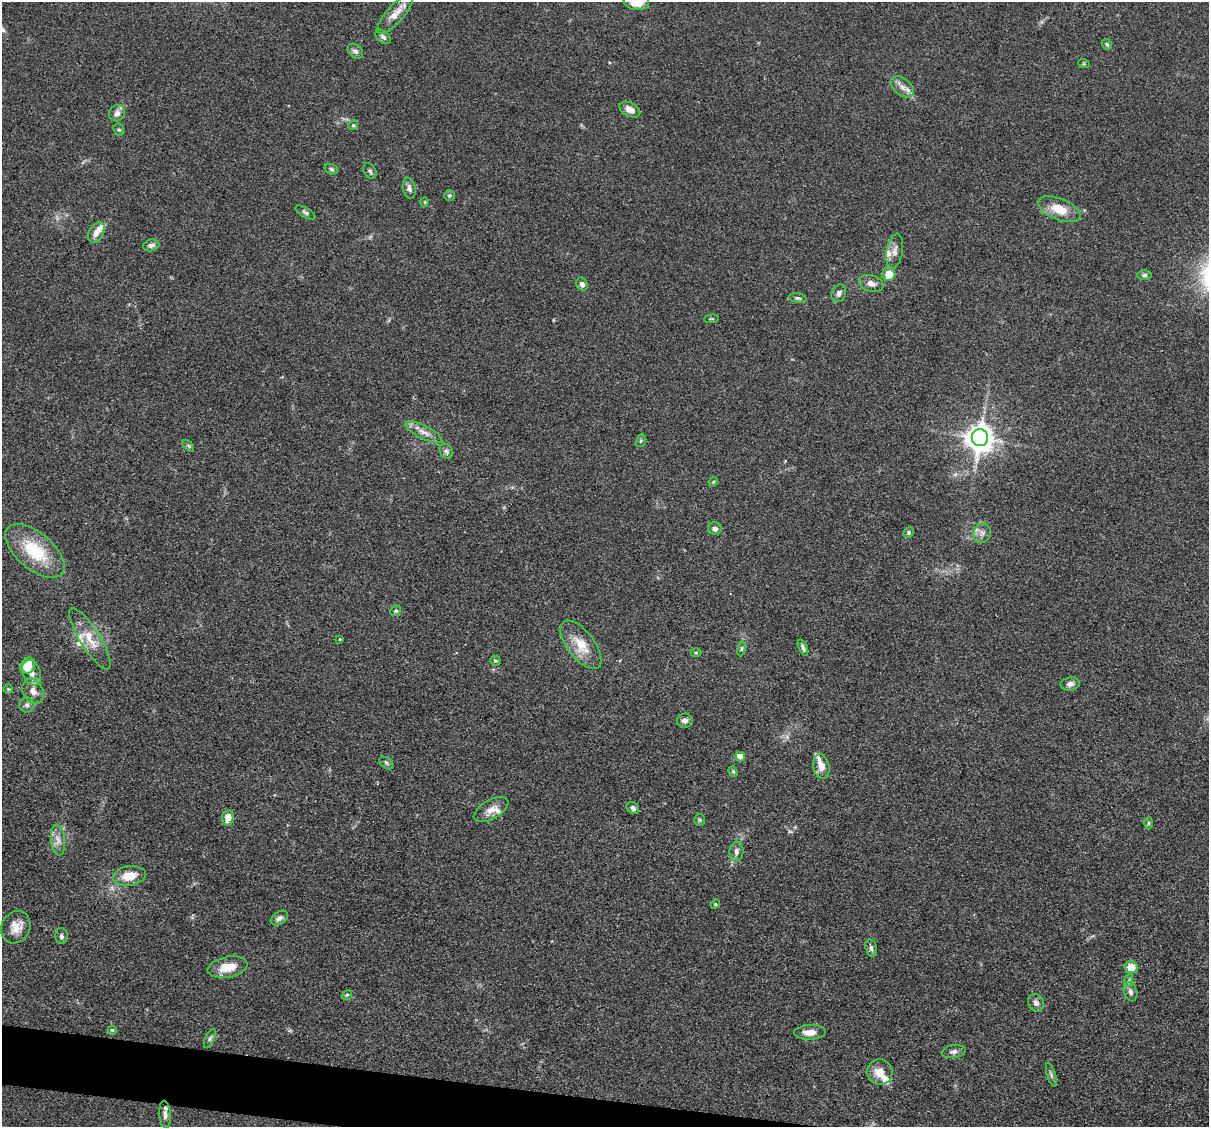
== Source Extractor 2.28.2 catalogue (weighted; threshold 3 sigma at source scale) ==
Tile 6 of 4 x 4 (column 2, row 2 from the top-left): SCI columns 1208-2414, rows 2484-3608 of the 4830 x 4851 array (HDU 1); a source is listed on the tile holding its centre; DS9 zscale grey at full resolution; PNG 1211 x 1129 px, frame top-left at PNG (2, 2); each listed source drawn as its Kron ellipse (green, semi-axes under 4 px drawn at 4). Shown black and unused: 3% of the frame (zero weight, under 3 of 4 exposures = <1% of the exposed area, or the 3 px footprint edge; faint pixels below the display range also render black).
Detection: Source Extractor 2.28.2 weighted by HDU 2 'WHT'; one run over the whole footprint, this tile lists its part. Background 0.067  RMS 0.0061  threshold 0.0275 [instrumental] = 3 sigma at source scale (4.5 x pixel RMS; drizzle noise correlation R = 1.50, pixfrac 1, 0.05/0.05 arcsec/px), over >= 5 px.
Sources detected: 90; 7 inside a brighter listed object's ellipse — not listed separately; the other 83 listed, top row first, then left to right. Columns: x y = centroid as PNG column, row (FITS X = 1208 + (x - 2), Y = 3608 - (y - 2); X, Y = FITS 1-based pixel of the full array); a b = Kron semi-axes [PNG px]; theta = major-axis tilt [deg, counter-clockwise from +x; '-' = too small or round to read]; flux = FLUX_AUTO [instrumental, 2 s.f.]
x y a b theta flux
636 2 13 8 -11 13
395 14 25 8 48 8.4
383 37 9 5 -39 2
1107 44 6 4 -44 0.95
355 51 8 6 -40 2.2
1084 64 6 3 -18 0.67
902 87 13 8 -39 4.4
630 109 11 7 -26 4.8
117 113 8 7 - 2.8
353 125 5 4 - 0.92
119 129 6 5 - 1
331 169 7 5 -18 1.2
370 171 8 6 -62 1.4
409 188 10 6 -77 2.6
449 195 5 5 - 1
425 202 5 3 - 0.59
1059 209 22 10 -22 13
305 213 11 4 -30 1.6
97 232 11 7 60 4.6
151 245 8 6 14 2.2
895 251 17 8 80 4.2
889 274 6 6 - 9.3
1144 275 7 5 0 1.4
871 283 12 8 -18 4.1
582 284 7 5 -62 2.2
839 293 9 7 65 2.5
798 298 9 5 -11 1.2
712 319 7 3 5 0.64
424 432 20 6 -27 5.2
980 438 8 8 - 820
641 441 6 5 - 1
188 446 7 4 -45 0.87
446 451 8 6 -60 1.8
713 482 5 4 - 0.68
715 529 6 6 - 2.5
909 532 5 4 - 1.3
982 533 10 8 63 3.2
35 551 35 18 -40 31
396 611 6 5 - 1.1
90 639 35 10 -58 12
340 639 3 3 - 0.51
581 645 28 13 -52 14
803 647 8 4 -65 1.7
742 649 7 4 81 1
696 653 5 3 - 0.62
495 660 5 4 - 1
28 665 8 7 - 12
31 673 13 9 -68 6
1070 684 9 6 11 2.7
8 689 5 5 - 0.73
33 691 13 10 -66 5.3
27 705 7 7 - 2
685 720 8 7 - 2.6
740 757 5 4 - 8.4
386 763 8 5 -36 1.2
821 766 12 8 -78 5.7
733 772 5 4 - 0.8
633 808 7 5 -42 2.2
491 809 19 9 30 5.7
228 818 8 6 82 6.5
700 820 6 5 - 0.93
1149 823 6 4 90 0.87
58 840 15 7 -84 4.3
736 851 10 7 85 2.8
130 876 16 9 10 12
715 904 5 4 - 0.76
279 918 9 6 34 2.3
16 927 17 14 60 7.7
61 936 8 6 90 1.6
871 948 9 5 -75 2
228 967 20 10 11 11
1131 967 6 6 - 10
1129 980 7 4 70 1.1
1130 992 10 6 -72 2.3
347 995 5 3 - 0.71
1036 1003 9 7 -67 2.7
112 1030 5 5 - 0.85
810 1032 16 7 4 6
210 1038 10 4 64 1.4
954 1052 12 6 8 2.2
880 1072 13 12 - 8
1051 1075 12 4 -72 1.5
165 1114 14 5 -86 3.2
Isophote crosses this tile's border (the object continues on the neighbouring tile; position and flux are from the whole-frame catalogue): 1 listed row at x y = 636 2